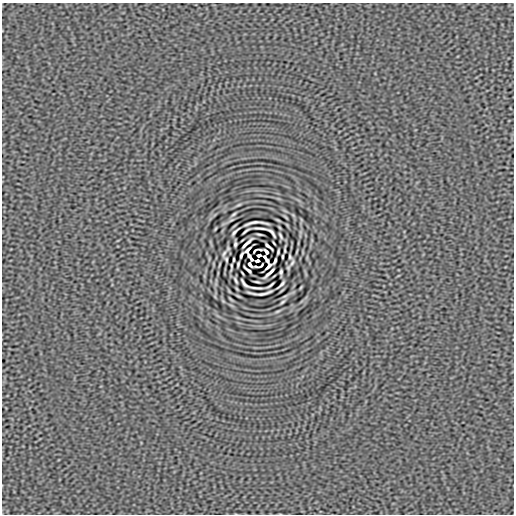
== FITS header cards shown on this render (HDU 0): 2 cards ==
NAXIS1  =                  512
NAXIS2  =                  512

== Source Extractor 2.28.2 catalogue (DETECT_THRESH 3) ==
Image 512 x 512 px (HDU 0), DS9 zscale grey, 1 PNG px = 1 image px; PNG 516 x 516 px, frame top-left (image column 1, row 512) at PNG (2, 3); no overlay
Background 8.68e-09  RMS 9.7e-07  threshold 2.90e-06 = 3 sigma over >= 5 px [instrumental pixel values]
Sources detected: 48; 1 with non-positive FLUX_AUTO (blend fragments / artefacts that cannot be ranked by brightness) is not listed; the other 47 listed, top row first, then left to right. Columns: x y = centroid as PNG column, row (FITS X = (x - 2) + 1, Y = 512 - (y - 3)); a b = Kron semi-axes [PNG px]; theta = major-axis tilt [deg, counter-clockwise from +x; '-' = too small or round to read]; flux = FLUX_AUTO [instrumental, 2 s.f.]
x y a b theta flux
239 205 7 3 21 8.2e-05
234 214 6 3 36 9.2e-05
256 223 24 4 2 6.4e-05
261 228 13 2 -5 2.1e-04
246 231 7 2 37 1.2e-04
235 232 9 2 46 1.4e-04
272 233 10 3 -51 1.3e-04
259 234 5 2 - 8.6e-05
280 236 6 2 -64 9.9e-05
247 243 13 2 43 2.3e-04
235 244 5 3 - 1.1e-04
268 246 9 2 -40 1.6e-04
260 249 4 2 - 7.0e-05
248 250 7 2 44 1.6e-04
255 250 5 2 - 8.1e-05
285 250 6 2 85 8.2e-05
266 252 5 3 - 1.4e-04
278 252 5 2 - 7.8e-05
224 253 11 4 66 1.5e-04
241 255 6 2 68 1.3e-04
259 255 4 3 - 1.2e-04
250 257 9 3 -56 2.8e-05
282 257 4 2 - 7.6e-05
290 257 4 2 - 8.5e-05
226 259 4 2 - 8.6e-05
234 259 4 2 - 7.6e-05
257 261 4 3 - 1.2e-04
275 261 7 2 64 1.2e-04
292 263 11 4 66 1.6e-04
238 264 5 2 - 7.8e-05
250 264 5 3 - 1.4e-04
231 266 6 2 85 8.2e-05
261 266 5 2 - 8.1e-05
268 266 7 3 46 1.2e-04
256 267 4 2 - 7.0e-05
248 270 9 2 -40 1.6e-04
281 272 5 3 - 1.1e-04
269 273 13 2 43 2.3e-04
236 280 6 2 -64 9.9e-05
257 282 5 2 - 8.6e-05
244 283 10 3 -51 1.3e-04
281 284 9 2 46 1.4e-04
270 285 7 2 37 1.2e-04
255 288 13 2 -5 2.1e-04
260 293 24 4 2 6.6e-05
282 302 6 3 36 9.2e-05
277 311 7 3 21 8.2e-05
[1 non-positive-flux detection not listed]